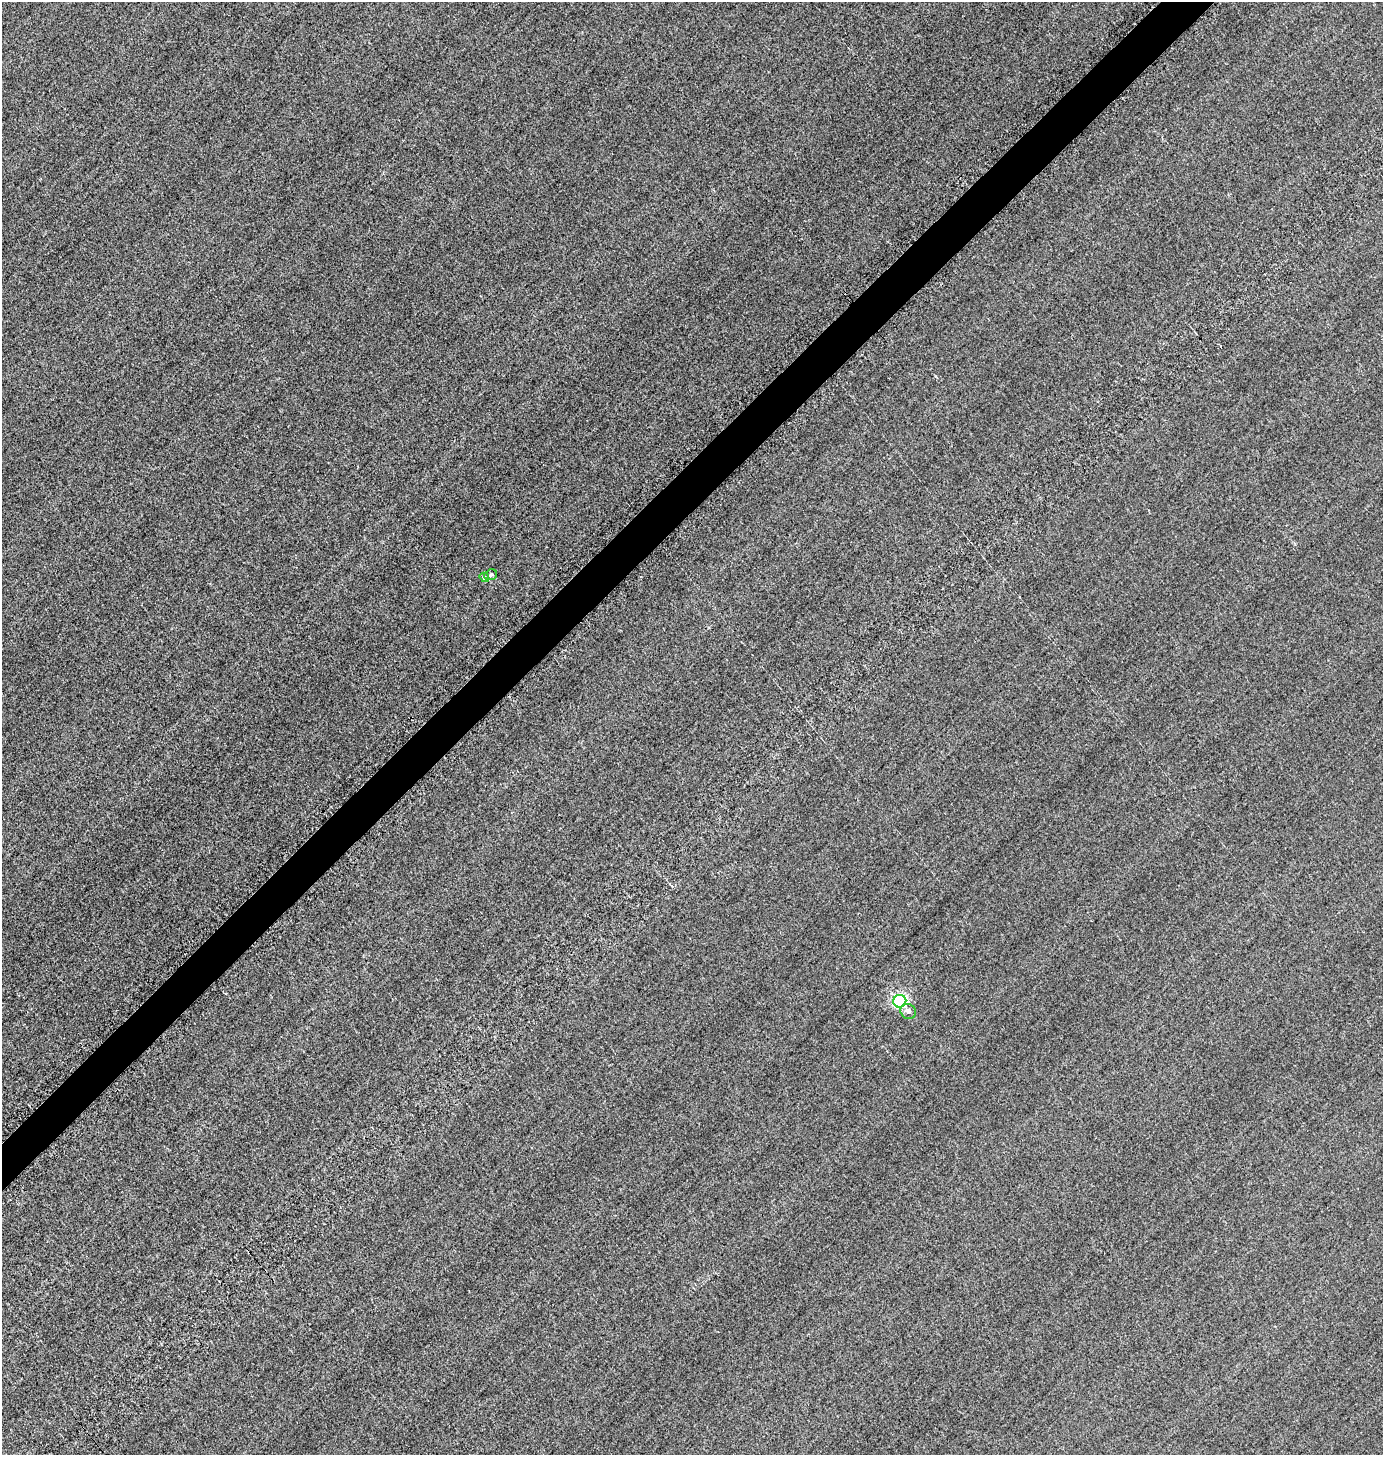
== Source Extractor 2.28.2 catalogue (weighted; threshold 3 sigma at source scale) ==
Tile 10 of 4 x 4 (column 2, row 3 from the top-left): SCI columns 1864-3244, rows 1793-3245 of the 6318 x 6321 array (HDU 1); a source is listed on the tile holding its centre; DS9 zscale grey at full resolution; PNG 1385 x 1457 px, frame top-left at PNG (2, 2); each listed source drawn as its Kron ellipse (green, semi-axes under 4 px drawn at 4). Shown black and unused: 3% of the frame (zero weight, under 2 of 3 exposures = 12% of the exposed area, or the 3 px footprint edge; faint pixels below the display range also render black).
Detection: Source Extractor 2.28.2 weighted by HDU 2 'WHT'; one run over the whole footprint, this tile lists its part. Background -0.325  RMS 3.5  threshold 15.6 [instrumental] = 3 sigma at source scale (4.5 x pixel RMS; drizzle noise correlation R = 1.50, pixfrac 1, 0.05/0.05 arcsec/px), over >= 5 px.
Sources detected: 4; all 4 listed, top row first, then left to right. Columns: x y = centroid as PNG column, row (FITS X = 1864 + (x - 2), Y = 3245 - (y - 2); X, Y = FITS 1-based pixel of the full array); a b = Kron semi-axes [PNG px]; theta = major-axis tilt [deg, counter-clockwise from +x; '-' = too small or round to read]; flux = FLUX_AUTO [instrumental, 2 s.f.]
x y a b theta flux
491 575 6 5 - 800
484 577 5 4 - 1700
900 1001 6 6 - 61000
908 1011 8 7 - 1600